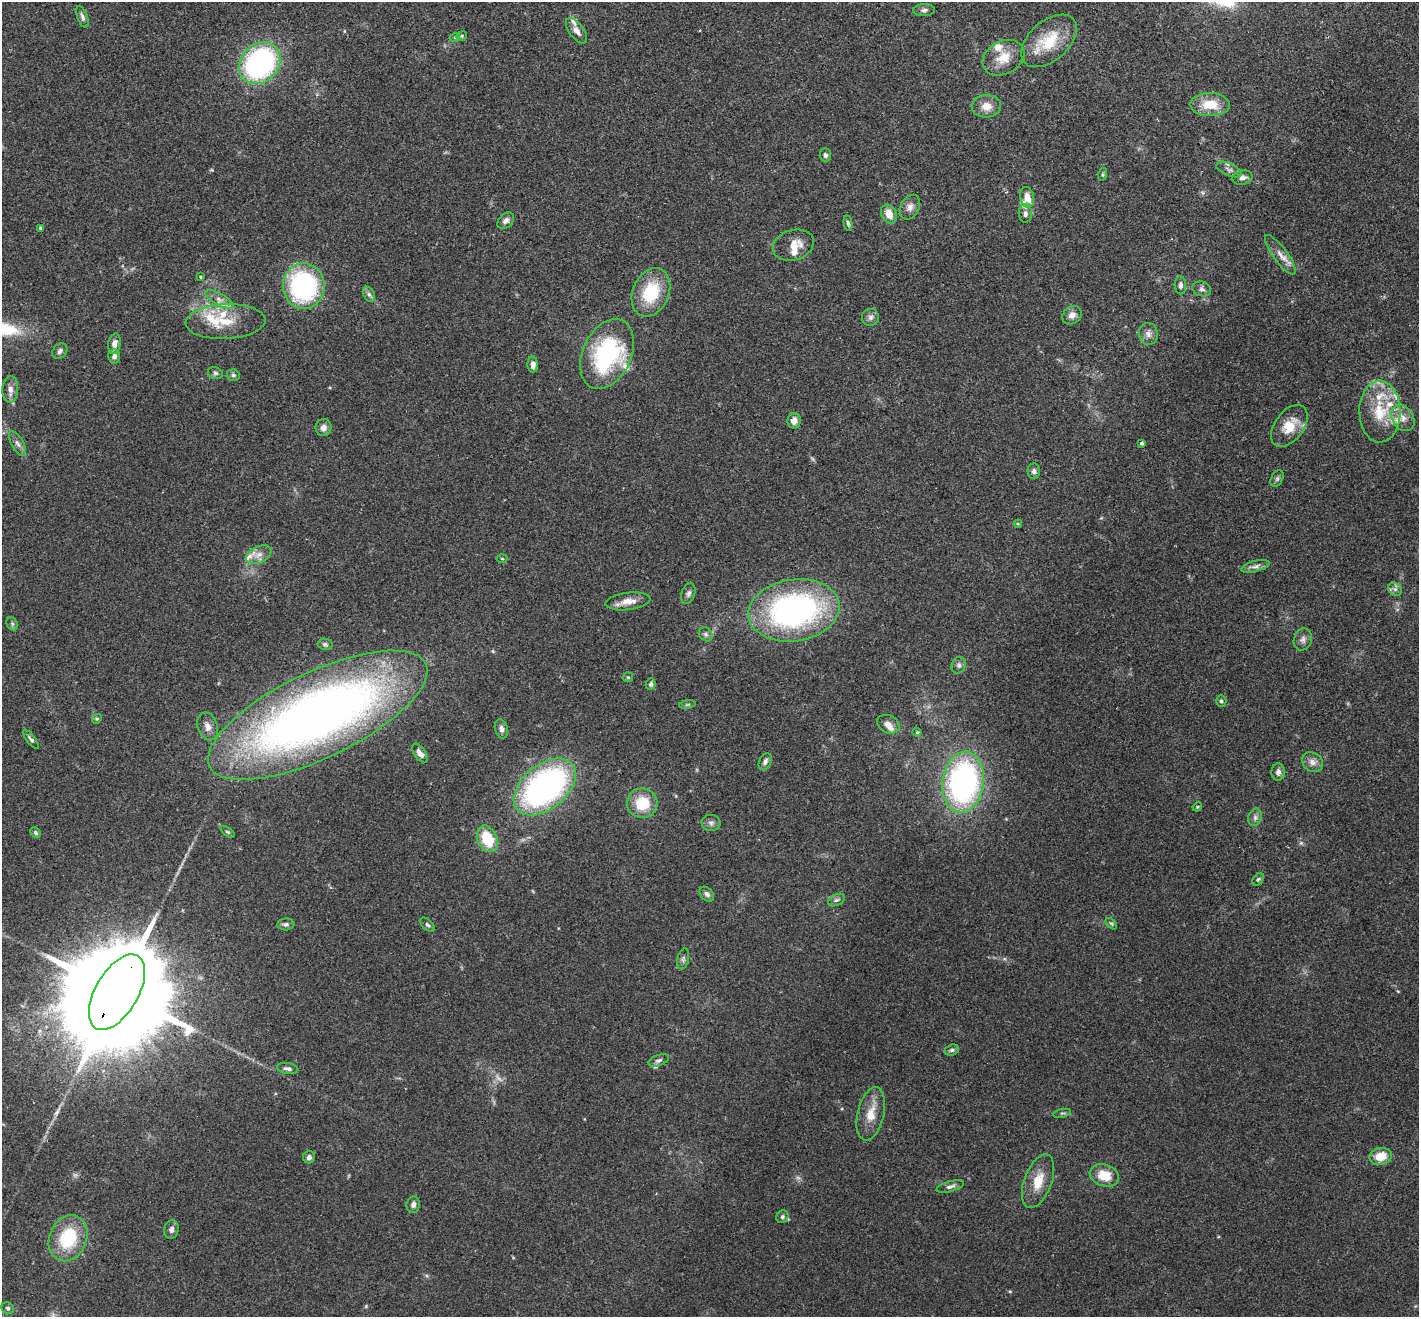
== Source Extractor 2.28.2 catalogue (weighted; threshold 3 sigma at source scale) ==
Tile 10 of 4 x 4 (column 2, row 3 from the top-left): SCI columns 1448-2864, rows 1514-2828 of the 5732 x 5790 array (HDU 1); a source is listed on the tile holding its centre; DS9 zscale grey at full resolution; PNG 1421 x 1319 px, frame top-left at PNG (2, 2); each listed source drawn as its Kron ellipse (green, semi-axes under 4 px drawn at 4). Shown black and unused: <1% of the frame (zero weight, under 2 of 3 exposures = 3% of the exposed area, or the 3 px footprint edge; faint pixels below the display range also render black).
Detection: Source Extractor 2.28.2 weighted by HDU 2 'WHT'; one run over the whole footprint, this tile lists its part. Background 0.0681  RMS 0.0082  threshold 0.0369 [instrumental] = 3 sigma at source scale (4.5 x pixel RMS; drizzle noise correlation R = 1.50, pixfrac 1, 0.05/0.05 arcsec/px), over >= 5 px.
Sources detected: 131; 5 too faint to see at this stretch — neither listed nor drawn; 15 inside a brighter listed object's ellipse — not listed separately; the other 111 listed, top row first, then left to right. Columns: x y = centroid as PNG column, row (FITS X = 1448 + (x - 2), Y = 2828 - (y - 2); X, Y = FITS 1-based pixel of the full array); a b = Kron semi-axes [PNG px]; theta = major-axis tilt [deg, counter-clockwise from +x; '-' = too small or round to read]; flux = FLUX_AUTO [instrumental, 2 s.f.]
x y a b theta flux
924 10 11 6 2 2.4
82 17 11 5 -70 2.6
577 31 15 7 -53 5.2
462 36 5 4 - 1.1
455 37 5 3 - 0.83
1049 41 33 20 41 32
1003 58 22 16 29 16
260 63 23 18 47 160
1210 104 20 11 -1 19
986 106 15 11 2 8.5
825 155 7 5 -86 2.2
1229 169 13 6 -24 3.4
1103 174 6 4 72 1.2
1242 178 10 7 14 3.5
1027 197 10 7 -78 8.7
910 207 13 9 61 5.2
1025 213 9 6 -87 2.9
889 214 10 7 -62 8.7
506 221 9 7 44 3.2
848 223 8 4 -80 1.6
40 228 4 4 - 0.95
793 245 21 15 17 12
1280 255 24 7 -53 7.1
200 277 3 3 - 1.5
1180 285 9 6 -87 2.6
304 286 23 21 -89 120
1202 289 9 7 -18 2.8
651 292 25 18 66 37
369 294 8 5 -62 2.2
219 299 16 6 -30 5.1
1072 315 10 8 35 4.6
871 317 8 8 - 3.1
225 322 40 17 3 27
1148 334 11 9 -78 4.6
114 344 10 6 80 5.6
60 351 8 6 48 2.6
607 354 37 24 66 100
114 356 7 6 - 3.1
533 365 8 5 -86 4.7
215 373 7 5 -16 1.7
233 375 6 6 - 1.9
10 389 13 8 88 5
1380 411 31 20 -89 30
1403 418 14 10 -57 7.1
794 421 8 6 77 5.5
1289 426 24 14 53 17
323 427 8 8 - 4.3
17 443 14 6 -62 3.5
1142 443 3 3 - 1.4
1034 471 8 6 -86 2.4
1277 479 9 5 64 2.1
1018 524 4 3 - 0.72
259 555 13 8 27 5.7
502 559 5 3 - 0.84
1255 566 14 5 15 3.3
1395 589 7 6 - 2.6
688 593 11 6 73 2.8
628 601 22 8 7 8.8
794 610 46 31 9 220
12 624 7 5 -60 1.5
706 634 8 6 -46 2.2
1303 639 11 9 74 3.8
325 644 7 5 -11 1.7
959 665 8 7 - 2.6
628 677 5 5 - 0.93
651 684 6 5 - 1.9
1221 701 6 5 - 1.5
687 704 8 4 9 1.3
318 715 120 43 26 680
97 719 5 4 - 1
888 724 12 8 -27 5.1
208 726 14 10 -72 5.6
501 729 10 6 -75 2.9
917 732 4 4 - 0.86
31 739 11 4 -52 1.8
420 753 11 5 -55 3.9
765 762 9 6 65 2.6
1312 762 11 9 -34 4.9
1278 772 8 6 88 3.2
963 782 31 20 82 210
545 787 36 22 39 230
642 803 15 15 - 24
1197 807 5 3 - 0.8
1255 817 9 6 75 2.7
711 823 9 8 - 3
228 832 8 4 -35 1.3
35 833 6 4 -48 1.5
487 839 14 9 -65 28
1258 879 7 5 49 1.4
707 894 8 6 -46 2.3
836 900 9 5 26 1.9
286 924 8 6 4 2.3
1111 924 7 4 -44 1.4
427 925 8 5 -44 1.8
683 959 10 5 77 2.2
117 992 42 21 60 35000
952 1050 7 5 17 1.6
659 1060 11 5 20 2.4
288 1069 11 5 -9 2.9
1062 1113 9 3 12 1.4
871 1114 27 13 77 14
1381 1156 11 8 11 13
309 1157 6 6 - 2.4
1104 1175 15 11 -20 17
1038 1181 28 13 69 16
950 1187 14 5 15 3.1
413 1204 8 6 83 2.7
782 1217 6 6 - 1.8
171 1229 9 7 74 3.1
68 1238 24 18 67 41
8 1308 6 5 - 1.6
Overlapping masked pixels (flux is a lower limit): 1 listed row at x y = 117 992